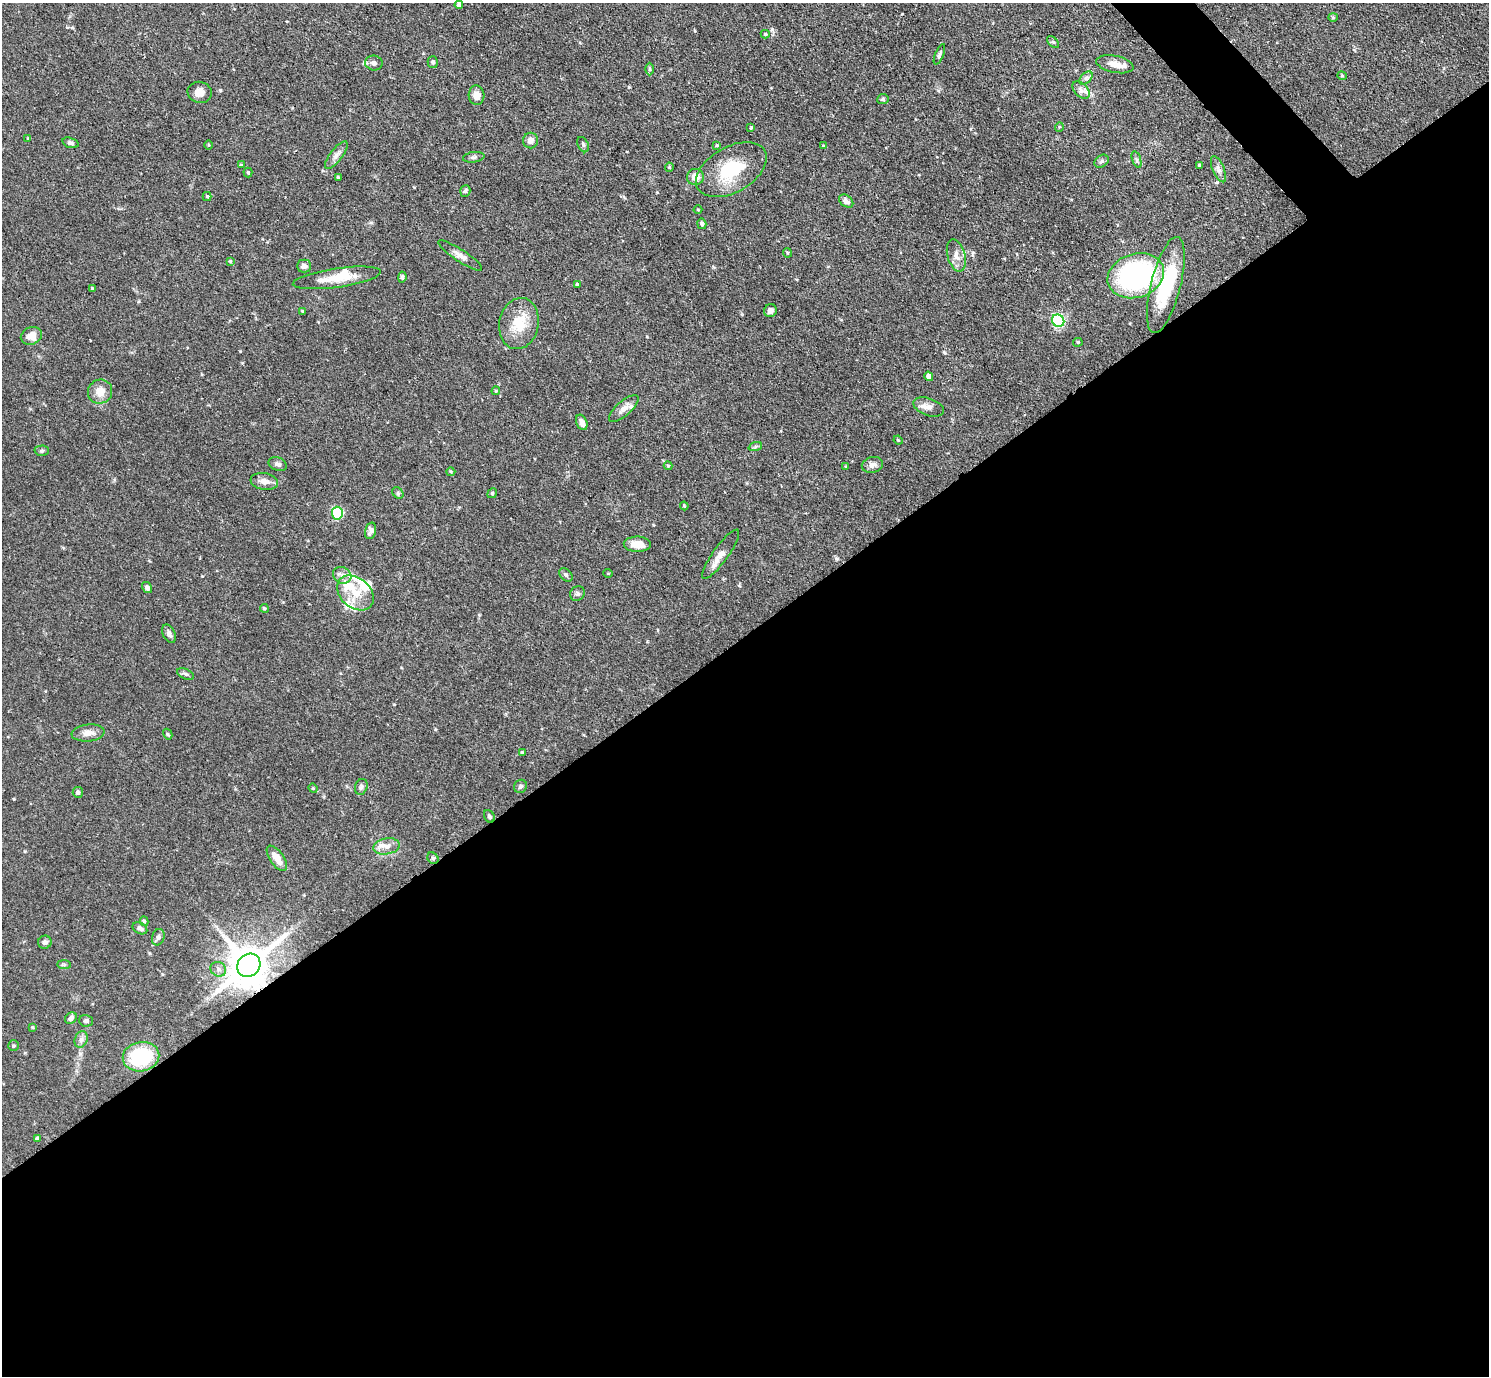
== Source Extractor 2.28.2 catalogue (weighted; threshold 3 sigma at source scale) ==
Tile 15 of 4 x 4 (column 3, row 4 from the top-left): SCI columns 2985-4471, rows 308-1681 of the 5969 x 5965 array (HDU 1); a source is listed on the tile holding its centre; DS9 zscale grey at full resolution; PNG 1491 x 1378 px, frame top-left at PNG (2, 3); each listed source drawn as its Kron ellipse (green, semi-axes under 4 px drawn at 4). Shown black and unused: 55% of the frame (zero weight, under 3 of 4 exposures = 1% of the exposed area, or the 3 px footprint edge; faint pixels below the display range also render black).
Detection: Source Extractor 2.28.2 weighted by HDU 2 'WHT'; one run over the whole footprint, this tile lists its part. Background 0.0699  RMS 0.0041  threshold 0.0184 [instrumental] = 3 sigma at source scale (4.5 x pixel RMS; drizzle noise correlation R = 1.50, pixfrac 1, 0.05/0.05 arcsec/px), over >= 5 px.
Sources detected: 123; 2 inside a brighter object's white glare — neither listed nor drawn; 7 inside a brighter listed object's ellipse — not listed separately; the other 114 listed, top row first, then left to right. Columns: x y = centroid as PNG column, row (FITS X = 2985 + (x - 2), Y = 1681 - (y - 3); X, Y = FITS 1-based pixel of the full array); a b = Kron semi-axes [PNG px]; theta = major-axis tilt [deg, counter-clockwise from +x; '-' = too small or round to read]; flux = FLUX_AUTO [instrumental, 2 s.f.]
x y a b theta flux
459 5 4 4 - 1.4
1333 17 4 4 - 0.46
765 34 4 4 - 0.49
1053 42 7 4 -44 0.7
939 54 11 3 68 0.83
433 62 6 5 - 1
374 63 8 7 - 1.5
1115 64 19 8 -12 3.9
649 69 6 4 -90 0.56
1342 76 4 4 - 0.45
1086 78 8 5 45 1.2
1081 90 10 6 -45 1.9
200 92 12 10 -14 3.1
476 95 10 8 -87 2.9
883 99 6 5 - 0.79
1059 127 5 3 - 0.4
751 128 4 3 - 0.47
28 138 4 3 - 0.4
530 140 8 7 - 2.2
70 143 8 5 -17 0.92
209 145 5 3 - 0.36
583 145 8 5 -64 0.81
717 145 4 3 - 0.42
823 146 4 3 - 0.38
336 155 17 6 53 2.1
474 157 11 5 8 1
1137 160 8 3 -71 0.77
1102 161 7 5 36 0.89
241 165 3 3 - 0.38
1200 165 3 3 - 0.47
669 167 4 4 - 0.47
1218 169 14 5 -67 1.7
731 170 38 22 30 19
248 173 5 4 - 0.52
338 177 3 3 - 0.41
695 177 8 8 - 4.1
465 191 6 5 - 0.79
207 196 4 4 - 0.52
846 201 8 5 -39 1.6
698 210 4 3 - 0.32
702 224 5 4 - 0.89
787 253 5 3 - 0.45
460 255 26 6 -33 2.7
956 256 16 8 -74 3.2
230 261 4 4 - 0.51
304 266 7 6 - 1.5
1136 276 29 22 18 72
402 277 5 4 - 0.88
337 278 44 9 8 9.3
577 284 3 3 - 0.5
1166 285 49 15 76 25
92 289 3 3 - 0.57
770 311 6 6 - 1.6
303 312 4 3 - 0.52
1058 321 6 6 - 54
519 324 26 19 79 11
31 336 11 8 22 3.8
1078 342 5 4 - 0.42
929 376 5 4 - 1.9
496 391 4 4 - 0.42
100 392 12 11 - 4.7
929 407 16 8 -19 2.6
624 408 18 7 41 2.7
582 422 8 5 -66 2.2
898 440 5 3 - 0.41
755 447 7 4 20 0.73
42 451 7 5 1 0.8
278 464 9 6 -21 1.3
872 465 11 8 12 1.9
668 466 4 4 - 0.42
846 467 3 3 - 0.53
451 472 4 4 - 0.43
264 481 14 8 -9 2.9
398 493 6 5 - 0.67
492 493 5 4 - 0.51
684 506 4 3 - 0.42
337 513 6 5 - 31
371 531 8 5 75 1.5
637 544 13 7 -1 4.6
721 554 29 7 54 3.8
608 573 5 3 - 0.3
342 575 9 8 - 2
566 575 8 5 -43 0.91
147 587 6 4 -56 1.3
355 593 20 15 -40 9
577 594 8 7 - 1.1
264 608 4 4 - 0.56
169 634 10 6 -62 1.3
185 674 9 5 -25 0.96
88 733 16 8 6 2.8
168 734 6 4 -60 0.49
522 753 3 3 - 0.58
520 786 7 6 - 0.87
361 787 8 6 71 1
313 788 5 4 - 0.45
78 792 5 5 - 0.91
489 816 7 5 -59 0.85
386 846 13 8 10 3
277 858 14 7 -55 4.5
433 858 6 5 - 0.62
144 921 5 4 - 0.65
140 928 8 5 -29 1.2
158 937 8 6 72 1.1
45 942 7 6 - 1.1
64 965 7 4 0 0.66
249 965 12 11 - 1500
218 969 8 7 - 1.4
71 1018 6 5 - 1.3
86 1021 7 6 - 0.95
32 1027 4 3 - 0.43
81 1039 8 6 69 1.4
14 1046 5 5 - 0.68
141 1057 18 14 10 25
37 1138 4 4 - 0.47
Overlapping masked pixels (flux is a lower limit): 1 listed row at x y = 249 965
Isophote crosses this tile's border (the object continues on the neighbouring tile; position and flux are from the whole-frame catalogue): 1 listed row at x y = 459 5
Unlisted compact peaks at least as high as the median listed source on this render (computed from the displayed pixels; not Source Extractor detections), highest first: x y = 944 352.